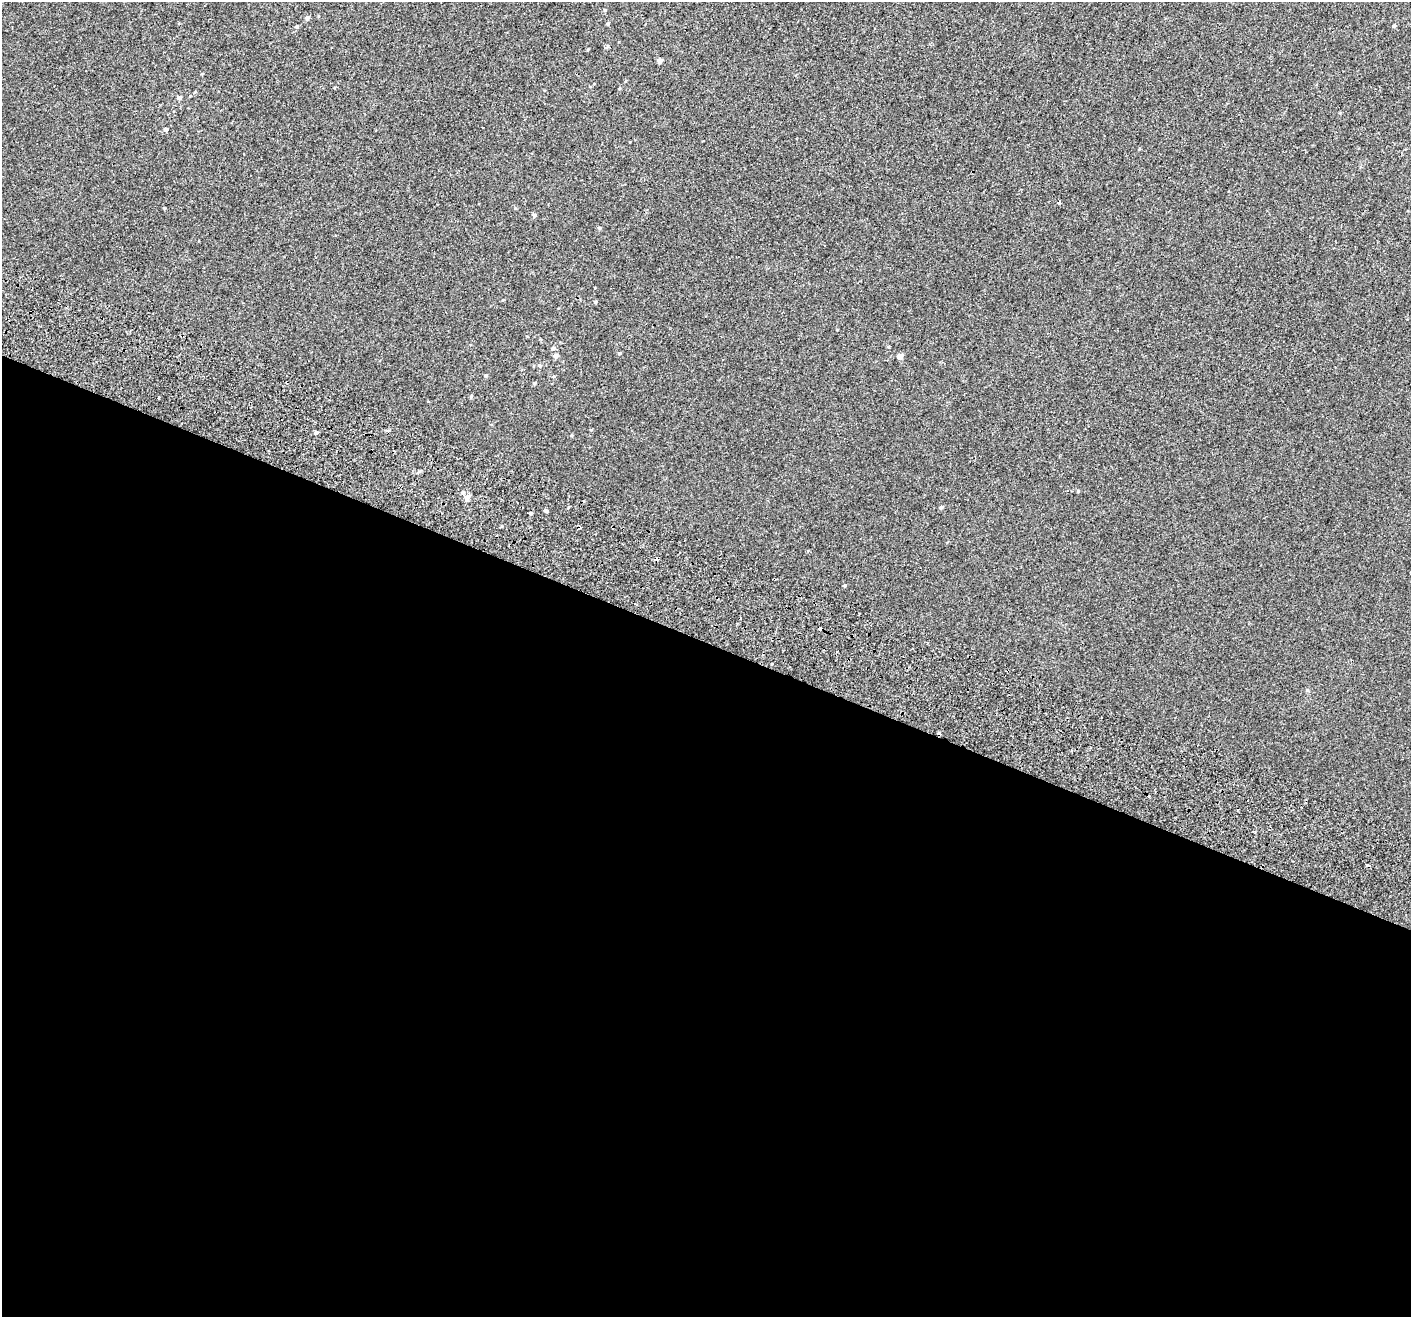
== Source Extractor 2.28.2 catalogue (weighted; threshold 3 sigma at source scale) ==
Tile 14 of 4 x 4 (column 2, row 4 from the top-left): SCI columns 1488-2896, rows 384-1698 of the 5785 x 5965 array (HDU 1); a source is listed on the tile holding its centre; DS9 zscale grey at full resolution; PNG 1413 x 1319 px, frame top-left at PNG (2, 2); no overlay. Shown black and unused: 51% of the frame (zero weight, under 2 of 3 exposures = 6% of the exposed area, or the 3 px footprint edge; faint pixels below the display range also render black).
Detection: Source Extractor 2.28.2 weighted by HDU 2 'WHT'; one run over the whole footprint, this tile lists its part. Background 0.00147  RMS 0.0064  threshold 0.0287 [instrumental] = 3 sigma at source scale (4.5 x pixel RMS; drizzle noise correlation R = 1.50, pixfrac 1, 0.0396/0.0396 arcsec/px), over >= 5 px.
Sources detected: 35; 4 cosmic-ray / hot-pixel residue — not listed; the other 31 listed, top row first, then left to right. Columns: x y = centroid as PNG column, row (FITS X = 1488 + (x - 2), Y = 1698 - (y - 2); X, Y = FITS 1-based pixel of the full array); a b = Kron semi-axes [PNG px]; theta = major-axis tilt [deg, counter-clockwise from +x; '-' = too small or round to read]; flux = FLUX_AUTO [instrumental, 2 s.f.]
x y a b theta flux
605 10 4 4 - 0.58
307 18 5 5 - 1.5
608 24 5 3 - 0.6
1394 26 5 4 - 0.73
659 61 4 4 - 2.5
179 98 6 5 - 1.3
166 129 5 4 - 1.2
1059 202 4 3 - 3.6
534 215 5 4 - 0.93
599 228 5 4 - 0.66
595 302 4 4 - 0.65
553 348 6 5 - 1.3
619 353 4 4 - 0.64
555 356 5 5 - 1.9
900 356 5 4 - 4.2
539 365 6 4 1 0.94
486 375 4 4 - 0.62
534 383 5 3 - 0.53
158 397 4 3 - 2.4
471 397 5 5 - 0.62
591 430 5 3 - 0.45
316 432 4 4 - 1.4
467 498 11 5 57 1.6
941 507 5 4 - 0.67
546 511 4 3 - 4.8
530 513 3 3 - 0.76
579 527 3 3 - 2
656 559 4 3 - 2.2
845 585 4 4 - 0.64
771 664 3 3 - 4.4
1366 864 3 3 - 9.8
Overlapping masked pixels (flux is a lower limit): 2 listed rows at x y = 579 527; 656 559
Unlisted compact peaks at least as high as the median listed source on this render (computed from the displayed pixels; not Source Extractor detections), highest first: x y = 1078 491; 608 46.